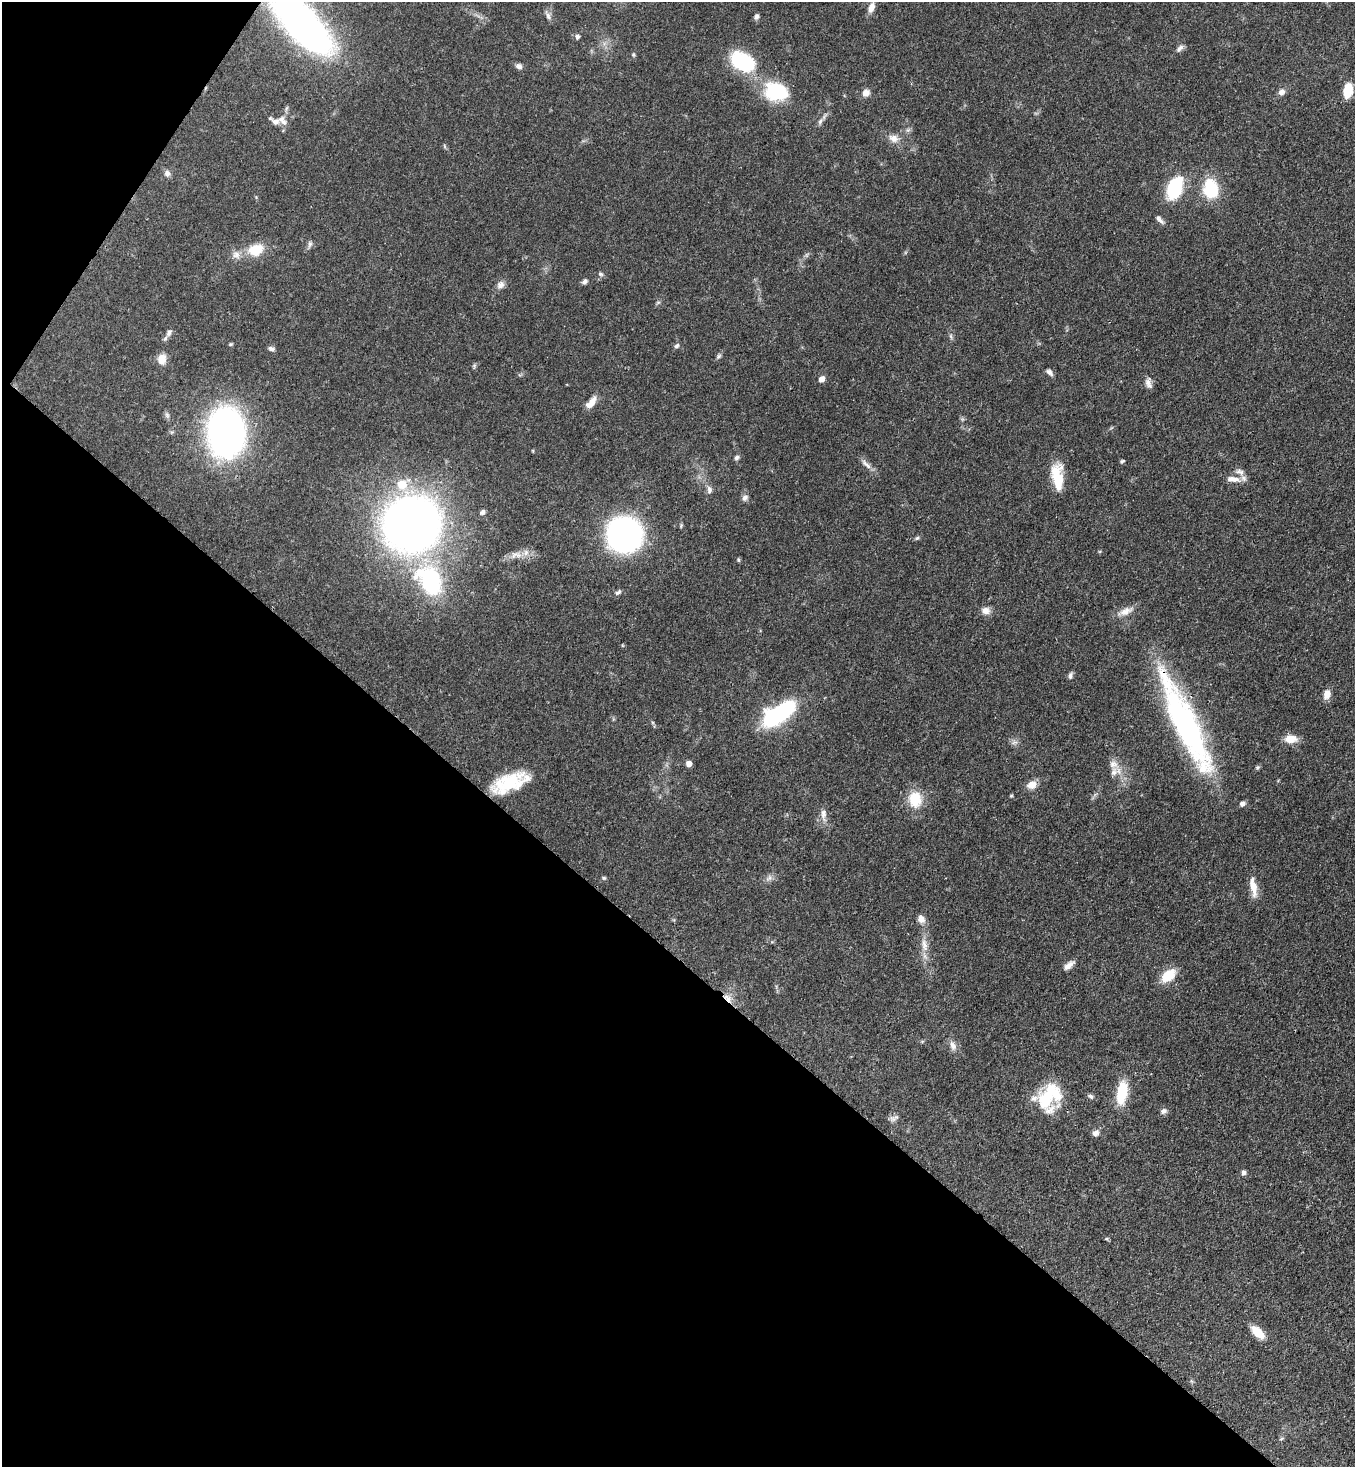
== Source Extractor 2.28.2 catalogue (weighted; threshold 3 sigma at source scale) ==
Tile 9 of 4 x 4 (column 1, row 3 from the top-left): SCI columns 364-1716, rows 1525-2989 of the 6001 x 5979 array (HDU 1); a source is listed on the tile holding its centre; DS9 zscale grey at full resolution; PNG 1357 x 1469 px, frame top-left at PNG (2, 2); no overlay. Shown black and unused: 37% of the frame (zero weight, under 3 of 4 exposures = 7% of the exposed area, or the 3 px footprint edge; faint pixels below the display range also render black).
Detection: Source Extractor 2.28.2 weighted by HDU 2 'WHT'; one run over the whole footprint, this tile lists its part. Background 0.0699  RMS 0.0036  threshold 0.0163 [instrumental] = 3 sigma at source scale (4.5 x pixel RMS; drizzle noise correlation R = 1.50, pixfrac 1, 0.05/0.05 arcsec/px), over >= 5 px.
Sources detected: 104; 2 inside a brighter object's white glare — not listed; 4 inside a brighter listed object's ellipse — not listed separately; the other 98 listed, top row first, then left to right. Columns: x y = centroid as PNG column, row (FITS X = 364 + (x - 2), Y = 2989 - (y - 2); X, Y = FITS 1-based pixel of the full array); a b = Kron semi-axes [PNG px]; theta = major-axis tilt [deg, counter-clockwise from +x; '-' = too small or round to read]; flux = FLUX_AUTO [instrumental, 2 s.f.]
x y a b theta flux
871 8 12 7 66 2.6
548 16 13 6 -63 1.4
756 16 8 5 67 1
301 23 50 21 -49 240
577 37 6 6 - 0.97
1180 48 12 6 45 1.4
633 55 6 5 - 0.54
743 62 29 19 -33 24
519 66 7 6 - 1.5
1348 90 13 8 82 8.5
1281 92 9 8 - 1.6
866 93 9 8 - 2.4
775 94 26 24 16 21
282 120 16 9 -52 2.3
820 121 9 6 63 1.1
908 130 7 6 - 0.88
893 138 14 10 -17 3
444 146 6 4 -71 0.46
167 173 9 8 - 1.5
1174 188 18 10 67 33
1210 189 21 15 -81 17
1160 219 14 5 -46 1.4
310 244 10 5 84 1
256 250 19 14 18 8.6
236 255 12 10 -58 2.5
806 255 7 4 90 0.6
600 274 7 6 - 0.86
585 281 7 5 44 1.1
500 285 11 9 39 1.9
658 302 6 4 2 0.49
169 332 11 7 63 1.7
951 336 7 4 -71 0.66
230 344 6 4 20 0.44
677 346 7 6 - 0.92
271 349 8 5 -22 1.1
719 356 7 6 - 0.79
162 359 13 10 86 3.6
474 366 7 5 89 0.57
1049 372 9 5 -41 1.2
821 379 6 5 - 2.3
1148 383 14 7 -76 1.8
591 403 16 8 49 3.5
167 415 10 6 -75 0.98
226 432 32 23 -89 210
533 451 5 3 - 0.32
737 457 7 5 45 0.94
1122 461 5 3 - 0.54
866 464 19 6 -43 2.1
1239 472 14 8 -22 1.8
1057 476 30 12 -84 10
1233 479 20 7 -7 3
402 484 14 13 - 7
709 490 12 7 -90 1.5
745 498 9 7 57 1.4
482 512 8 6 39 1
412 524 35 33 17 410
624 534 24 23 - 130
917 538 6 5 - 0.6
516 555 20 10 11 4
738 560 7 3 -81 0.44
431 581 36 26 -70 39
618 592 9 5 37 0.86
986 611 12 10 -10 2.3
1125 611 23 9 23 3.6
1070 675 9 5 75 1.1
1327 694 10 7 73 3.2
778 714 31 14 33 50
1185 723 124 25 -65 92
1291 739 17 10 -1 4.1
1014 742 9 6 -4 1.2
689 764 5 5 - 2.6
1257 767 7 5 45 0.61
1115 771 18 13 25 4.2
508 783 39 18 24 18
1032 785 13 9 22 3.1
1011 796 6 4 1 0.37
915 799 21 17 -85 9.4
1242 804 5 4 - 1.8
823 815 18 7 -86 2.5
604 878 5 5 - 0.54
769 878 11 7 40 1.6
1253 887 26 8 -80 4.8
921 919 10 8 -63 2.5
924 945 23 8 -82 4.3
1069 965 16 7 41 2.2
1168 975 18 11 41 8.3
728 998 14 7 -47 3
953 1046 14 8 -70 2.2
1122 1093 27 12 81 12
1049 1096 33 23 48 21
1091 1096 8 6 -43 0.96
1164 1111 9 7 32 1.2
894 1118 14 7 23 1.5
1095 1133 9 8 - 1.6
1244 1172 5 5 - 1.1
1107 1238 5 3 - 0.46
1258 1332 19 9 -44 5.5
1281 1439 6 3 19 0.46
Overlapping masked pixels (flux is a lower limit): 3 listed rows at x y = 301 23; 1185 723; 728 998
Isophote crosses this tile's border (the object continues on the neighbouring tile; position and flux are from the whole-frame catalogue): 1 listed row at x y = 301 23